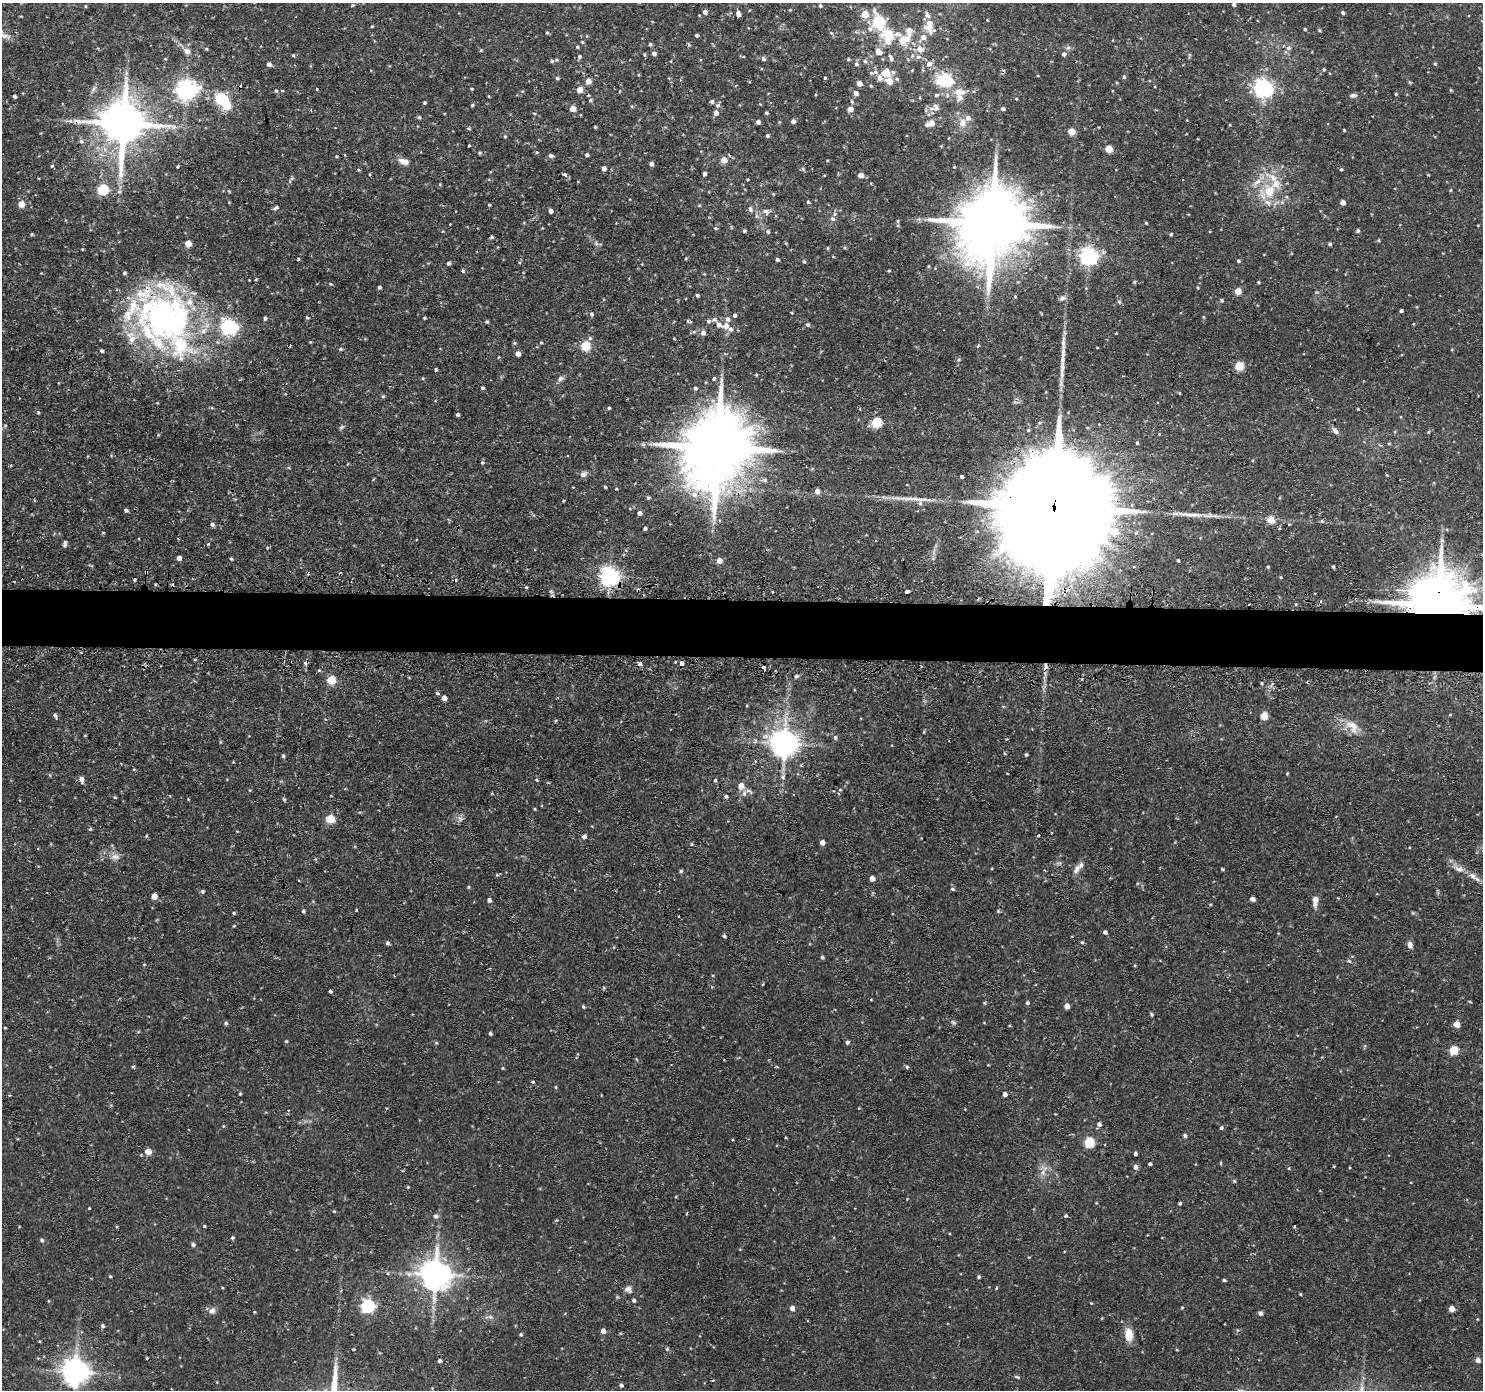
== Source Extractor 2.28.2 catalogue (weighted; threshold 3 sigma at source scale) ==
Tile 5 of 3 x 3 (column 2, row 2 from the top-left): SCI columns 1501-2981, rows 1516-2903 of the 4481 x 4515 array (HDU 1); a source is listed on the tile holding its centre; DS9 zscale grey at full resolution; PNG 1485 x 1392 px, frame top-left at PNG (2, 3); no overlay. Shown black and unused: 4% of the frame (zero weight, under 2 of 3 exposures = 3% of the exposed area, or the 3 px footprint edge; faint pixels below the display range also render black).
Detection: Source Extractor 2.28.2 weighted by HDU 2 'WHT'; one run over the whole footprint, this tile lists its part. Background 0.0897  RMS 0.0071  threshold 0.032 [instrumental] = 3 sigma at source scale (4.5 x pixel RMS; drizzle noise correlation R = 1.50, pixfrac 1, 0.05/0.05 arcsec/px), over >= 5 px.
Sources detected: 430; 2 inside a brighter object's white glare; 9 cosmic-ray / hot-pixel residue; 2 long thin detections or spike segments (spike, bleed or trail) — not listed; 30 inside a brighter listed object's ellipse — not listed separately; the other 387 listed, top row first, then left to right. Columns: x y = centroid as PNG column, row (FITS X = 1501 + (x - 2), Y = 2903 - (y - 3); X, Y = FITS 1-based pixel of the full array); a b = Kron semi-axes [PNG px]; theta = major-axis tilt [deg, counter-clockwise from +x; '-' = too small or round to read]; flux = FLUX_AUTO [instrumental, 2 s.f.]
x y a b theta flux
352 5 5 4 - 0.81
1234 5 4 4 - 1.5
85 6 4 3 - 0.63
820 6 4 4 - 1.2
790 10 4 4 - 0.58
705 12 5 4 - 3.1
1343 13 4 4 - 1.2
738 14 5 4 - 3.5
879 22 21 18 -82 31
929 26 18 11 -78 11
1305 29 4 3 - 0.87
1320 30 5 4 - 0.88
547 33 4 3 - 0.91
831 33 6 4 -43 0.94
4 35 24 6 -18 4.9
696 35 3 3 - 1.1
904 40 15 11 26 12
650 44 4 4 - 1.2
689 45 6 4 -77 0.96
577 47 4 4 - 0.82
1288 48 7 6 - 2.3
206 49 5 4 - 0.8
920 49 11 8 -40 5.5
481 50 4 3 - 0.64
187 51 10 8 -36 3.9
878 51 9 7 -37 4.8
654 53 5 4 - 2.2
1064 54 5 5 - 2.1
293 55 4 4 - 0.87
579 56 5 5 - 1.3
891 58 9 4 -68 1.9
763 59 6 5 - 1.8
848 59 5 4 - 0.91
552 61 6 5 - 1.5
865 61 6 5 - 1.3
269 64 5 4 - 2.6
856 64 6 4 -16 1.3
929 64 7 7 - 3.5
1435 64 4 3 - 0.92
1324 70 5 3 - 0.71
885 73 11 9 1 9.6
1124 77 5 4 - 1.2
557 78 5 4 - 0.98
825 78 3 3 - 0.72
897 79 5 3 - 0.9
945 80 11 9 -13 51
588 81 5 5 - 7.2
889 81 6 5 - 11
859 83 5 4 - 4.4
871 86 4 3 - 0.68
1263 88 7 6 - 330
316 89 3 3 - 1.2
471 89 4 3 - 0.66
186 90 7 7 - 420
579 90 6 5 - 6
1451 90 4 3 - 0.8
276 91 5 4 - 0.92
958 92 9 8 - 4.9
856 93 5 4 - 3.2
1396 94 3 3 - 0.79
936 95 6 4 15 1.2
947 95 6 4 -73 1.1
1353 95 9 5 1 1.9
14 96 3 3 - 1.3
220 98 5 5 - 67
590 100 5 4 - 0.98
712 101 5 5 - 1.7
852 102 5 5 - 1
424 103 3 3 - 0.84
472 105 4 4 - 0.87
717 105 6 6 - 1.9
936 108 9 7 -65 2.9
573 109 5 4 - 7.6
850 109 5 5 - 4.5
1003 109 4 4 - 2
534 113 5 3 - 0.58
716 113 5 4 - 4
766 113 4 4 - 1.2
419 117 5 4 - 0.94
70 121 7 4 17 1.5
793 121 4 4 - 2.5
758 122 4 4 - 2.4
931 123 5 5 - 7.9
962 123 9 8 - 5
123 124 14 12 -90 3000
927 125 4 4 - 1.4
595 127 3 3 - 0.76
469 128 5 4 - 0.91
1344 130 3 3 - 0.71
1071 131 5 5 - 13
505 136 5 4 - 0.84
767 136 4 4 - 1.2
81 141 7 5 -15 1.5
469 145 4 2 - 0.55
1109 149 5 5 - 19
480 153 5 4 - 0.9
551 155 5 5 - 2.1
587 155 4 4 - 1.4
336 156 4 3 - 0.67
724 160 5 5 - 8.3
404 161 15 8 -16 4.9
651 164 4 4 - 2.2
52 166 4 3 - 1.2
178 166 3 3 - 1.3
604 168 4 4 - 3
1341 169 4 3 - 0.81
359 170 5 4 - 0.69
704 174 4 3 - 2
565 175 5 4 - 2
861 175 5 5 - 4.1
291 179 5 5 - 1.1
747 180 4 3 - 0.65
1257 182 14 6 35 5.3
103 189 5 5 - 58
1450 190 5 3 - 0.67
1269 191 17 14 68 18
119 192 6 5 - 1.4
808 202 4 4 - 0.99
1343 202 4 4 - 5.1
21 204 5 5 - 9.7
489 205 3 3 - 0.74
276 208 7 4 29 1.5
750 209 8 6 -79 1.8
551 211 4 4 - 2.3
766 211 9 8 - 2.8
832 219 7 6 - 1.8
898 221 5 3 - 0.78
1146 223 4 3 - 0.68
992 224 24 17 81 7600
716 228 5 4 - 0.94
744 231 4 3 - 1.2
1358 231 5 4 - 1.1
768 232 5 5 - 1.4
32 234 5 3 - 0.62
1171 234 4 4 - 0.85
492 237 4 4 - 1.2
1379 240 5 3 - 0.79
188 243 5 5 - 10
596 243 7 4 -71 1.3
1330 244 4 4 - 1.1
828 248 5 3 - 0.61
82 249 3 3 - 0.57
1088 256 6 6 - 300
298 258 3 3 - 1.7
777 260 4 3 - 1.5
804 261 5 4 - 0.96
1238 261 4 4 - 1.2
448 263 4 4 - 1.3
928 266 5 3 - 0.59
463 271 5 4 - 1.2
889 271 5 3 - 0.63
256 279 4 3 - 0.56
1134 282 5 4 - 0.81
1258 282 4 3 - 0.77
330 284 5 3 - 0.6
379 287 4 3 - 1.3
1238 291 5 4 - 13
697 295 3 3 - 1.4
1062 298 9 5 8 2.2
1222 300 4 4 - 1.1
1401 311 3 3 - 1.2
791 312 4 2 - 0.55
591 314 5 5 - 1.4
734 315 5 4 - 1.5
1203 317 5 3 - 0.68
165 318 78 62 -59 220
265 318 5 4 - 1.2
307 318 4 3 - 0.91
424 318 3 3 - 0.76
715 319 6 6 - 1.9
688 321 6 4 -31 1
708 321 6 5 - 1.4
487 322 4 4 - 1
808 325 5 4 - 1.3
726 326 11 9 30 4.4
703 333 6 5 - 2.8
1116 333 3 3 - 1.1
674 339 4 2 - 0.51
514 343 5 5 - 0.9
541 343 5 3 - 0.63
290 346 2 2 - 0.74
585 346 5 5 - 38
978 346 5 3 - 0.82
340 349 5 4 - 0.95
102 351 5 4 - 1.2
518 354 4 4 - 4.3
1239 366 7 7 - 9.9
436 369 4 3 - 0.76
423 378 4 4 - 0.72
714 378 5 4 - 1.1
560 379 8 6 44 2.2
483 388 4 4 - 1.1
695 388 4 4 - 1.4
1179 393 4 3 - 0.53
285 394 4 4 - 0.85
383 396 5 4 - 0.89
1015 402 6 4 -17 1.2
609 408 4 3 - 0.89
1358 409 4 3 - 0.51
38 412 4 3 - 0.87
458 414 4 4 - 1.4
876 422 5 5 - 46
341 427 7 5 39 1.3
1335 431 9 6 -49 2.6
1428 432 3 3 - 0.74
1137 443 4 3 - 0.98
1389 443 5 3 - 0.62
717 448 25 16 81 8400
482 462 5 4 - 1.1
348 464 3 3 - 0.62
583 474 9 7 39 2.7
962 477 3 3 - 1.2
605 487 3 3 - 0.79
616 489 4 3 - 0.6
817 491 5 5 - 4.1
694 495 9 8 - 4.4
648 498 5 4 - 0.89
563 501 4 3 - 0.61
920 503 8 5 79 1.9
1054 506 107 22 85 55000
126 510 4 3 - 1.8
639 513 4 4 - 2.8
1270 520 5 4 - 18
1322 521 5 4 - 0.86
212 524 5 4 - 1.9
645 528 4 4 - 1.3
103 533 5 3 - 0.57
1136 533 4 4 - 1.4
1442 540 7 4 72 1.4
65 544 8 4 84 1.6
208 544 4 3 - 0.72
267 548 4 4 - 0.83
179 558 4 4 - 3.3
231 559 4 4 - 0.88
719 560 5 4 - 6
1178 560 3 3 - 0.85
1268 567 4 3 - 0.77
1333 567 3 3 - 0.85
146 572 3 3 - 2.5
609 576 7 7 - 360
1281 577 5 3 - 0.61
135 579 3 3 - 2.3
638 590 5 3 - 0.9
907 591 4 3 - 6.2
1249 605 3 2 - 1.6
1438 605 18 14 76 5800
195 660 3 3 - 1.2
675 662 3 2 - 0.68
682 663 4 3 - 15
640 664 5 4 - 2.1
763 668 5 3 - 4.4
796 676 5 4 - 1.1
331 680 5 5 - 27
437 693 5 4 - 1.1
444 698 5 4 - 4.8
55 716 6 3 -68 1.4
1264 716 5 5 - 18
555 721 5 3 - 0.66
1352 726 24 13 -47 10
835 737 6 5 - 1.2
784 744 8 8 - 900
1026 755 4 3 - 1
283 756 4 4 - 1.2
1287 774 4 3 - 0.59
783 777 6 5 - 1.4
81 779 6 5 - 3.4
537 780 5 4 - 0.74
715 780 4 3 - 1.1
741 785 9 8 - 4.2
840 790 5 3 - 0.66
749 791 11 3 -39 1.6
115 797 4 4 - 0.73
726 797 5 4 - 1.4
284 799 5 4 - 0.93
535 809 5 3 - 0.58
460 818 7 5 -42 1.8
330 819 6 5 - 29
90 829 5 4 - 0.88
584 836 5 4 - 2.1
1038 836 3 3 - 0.96
822 842 4 4 - 3.5
691 844 5 3 - 0.66
115 857 12 8 -2 4.1
1076 869 14 7 58 3.7
1222 869 5 3 - 0.69
681 871 5 4 - 1.1
497 875 5 4 - 0.85
1474 877 21 6 -37 5.1
872 878 4 4 - 5.1
468 887 5 3 - 0.68
952 889 5 4 - 1
202 891 5 5 - 1.1
154 896 5 5 - 5.7
1338 898 3 3 - 0.47
1252 899 4 4 - 4.3
489 900 4 4 - 2.2
1315 900 8 5 87 7.5
1210 904 4 3 - 0.58
356 910 3 2 - 0.68
303 911 4 4 - 1
998 911 4 4 - 0.82
234 913 4 3 - 0.9
679 916 3 2 - 0.9
234 926 4 3 - 0.61
1105 932 4 4 - 1.8
724 936 4 4 - 1.1
1082 942 5 4 - 0.86
387 943 5 4 - 1.5
1410 945 9 6 -71 2.8
822 957 5 4 - 1.2
1349 961 6 4 -40 0.91
1135 965 4 3 - 0.65
763 984 4 3 - 0.73
603 988 5 3 - 0.65
330 991 4 3 - 1.2
871 999 4 3 - 0.5
1470 1002 4 3 - 0.59
984 1003 4 4 - 0.86
1027 1003 4 4 - 1.3
1067 1006 4 4 - 5.3
583 1007 5 4 - 0.86
1151 1014 5 4 - 1
954 1022 8 5 -38 1.4
226 1023 5 4 - 1.2
1457 1024 5 4 - 12
490 1033 4 3 - 1.2
286 1041 4 4 - 0.72
847 1042 4 4 - 1.7
436 1043 5 3 - 0.7
1454 1050 5 5 - 30
133 1066 5 3 - 0.89
777 1067 5 3 - 0.59
907 1067 5 5 - 1
502 1068 5 3 - 0.62
532 1082 4 3 - 0.85
555 1087 5 3 - 0.61
240 1094 4 3 - 0.8
1005 1094 4 4 - 3.2
288 1110 4 3 - 0.57
1099 1124 5 5 - 2.4
1221 1128 4 3 - 1.2
1185 1136 4 4 - 1.7
1089 1142 5 5 - 49
148 1152 5 5 - 9.8
1135 1154 3 3 - 1.6
1150 1164 3 3 - 1.3
1135 1167 5 5 - 2.9
1043 1173 8 5 -80 2.9
1234 1181 5 3 - 0.74
408 1187 3 3 - 0.65
1180 1203 4 3 - 1
89 1208 3 3 - 0.55
436 1216 6 6 - 2.1
1066 1216 5 4 - 1.1
204 1226 3 3 - 0.78
1294 1226 3 2 - 0.79
233 1238 5 4 - 0.93
42 1240 5 4 - 1.2
193 1245 6 5 - 1.3
387 1273 5 3 - 0.76
435 1275 9 8 - 1200
110 1276 4 3 - 0.63
979 1277 4 3 - 1.1
1224 1280 4 3 - 1
628 1289 8 8 - 3.2
634 1300 5 4 - 1.4
1091 1303 4 3 - 0.54
368 1306 6 6 - 140
792 1308 5 4 - 3.7
1182 1308 4 3 - 0.62
1451 1309 4 4 - 6.6
212 1311 9 8 - 3
1260 1313 5 4 - 2.4
1102 1318 4 3 - 0.53
102 1326 5 4 - 1.6
603 1331 4 4 - 3.9
521 1334 4 4 - 0.95
1129 1335 12 8 -85 11
353 1349 3 2 - 0.72
667 1349 5 3 - 0.69
147 1358 3 3 - 1.1
1478 1360 6 6 - 2.3
440 1361 4 3 - 2.1
75 1372 8 8 - 870
1017 1377 7 3 -36 0.9
713 1380 4 2 - 0.58
621 1385 4 4 - 1.6
Overlapping masked pixels (flux is a lower limit): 10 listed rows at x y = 123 124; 992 224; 165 318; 717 448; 1054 506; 146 572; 609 576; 638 590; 1438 605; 763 668
Isophote crosses this tile's border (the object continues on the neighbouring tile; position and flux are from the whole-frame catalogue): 2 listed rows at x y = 4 35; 1438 605